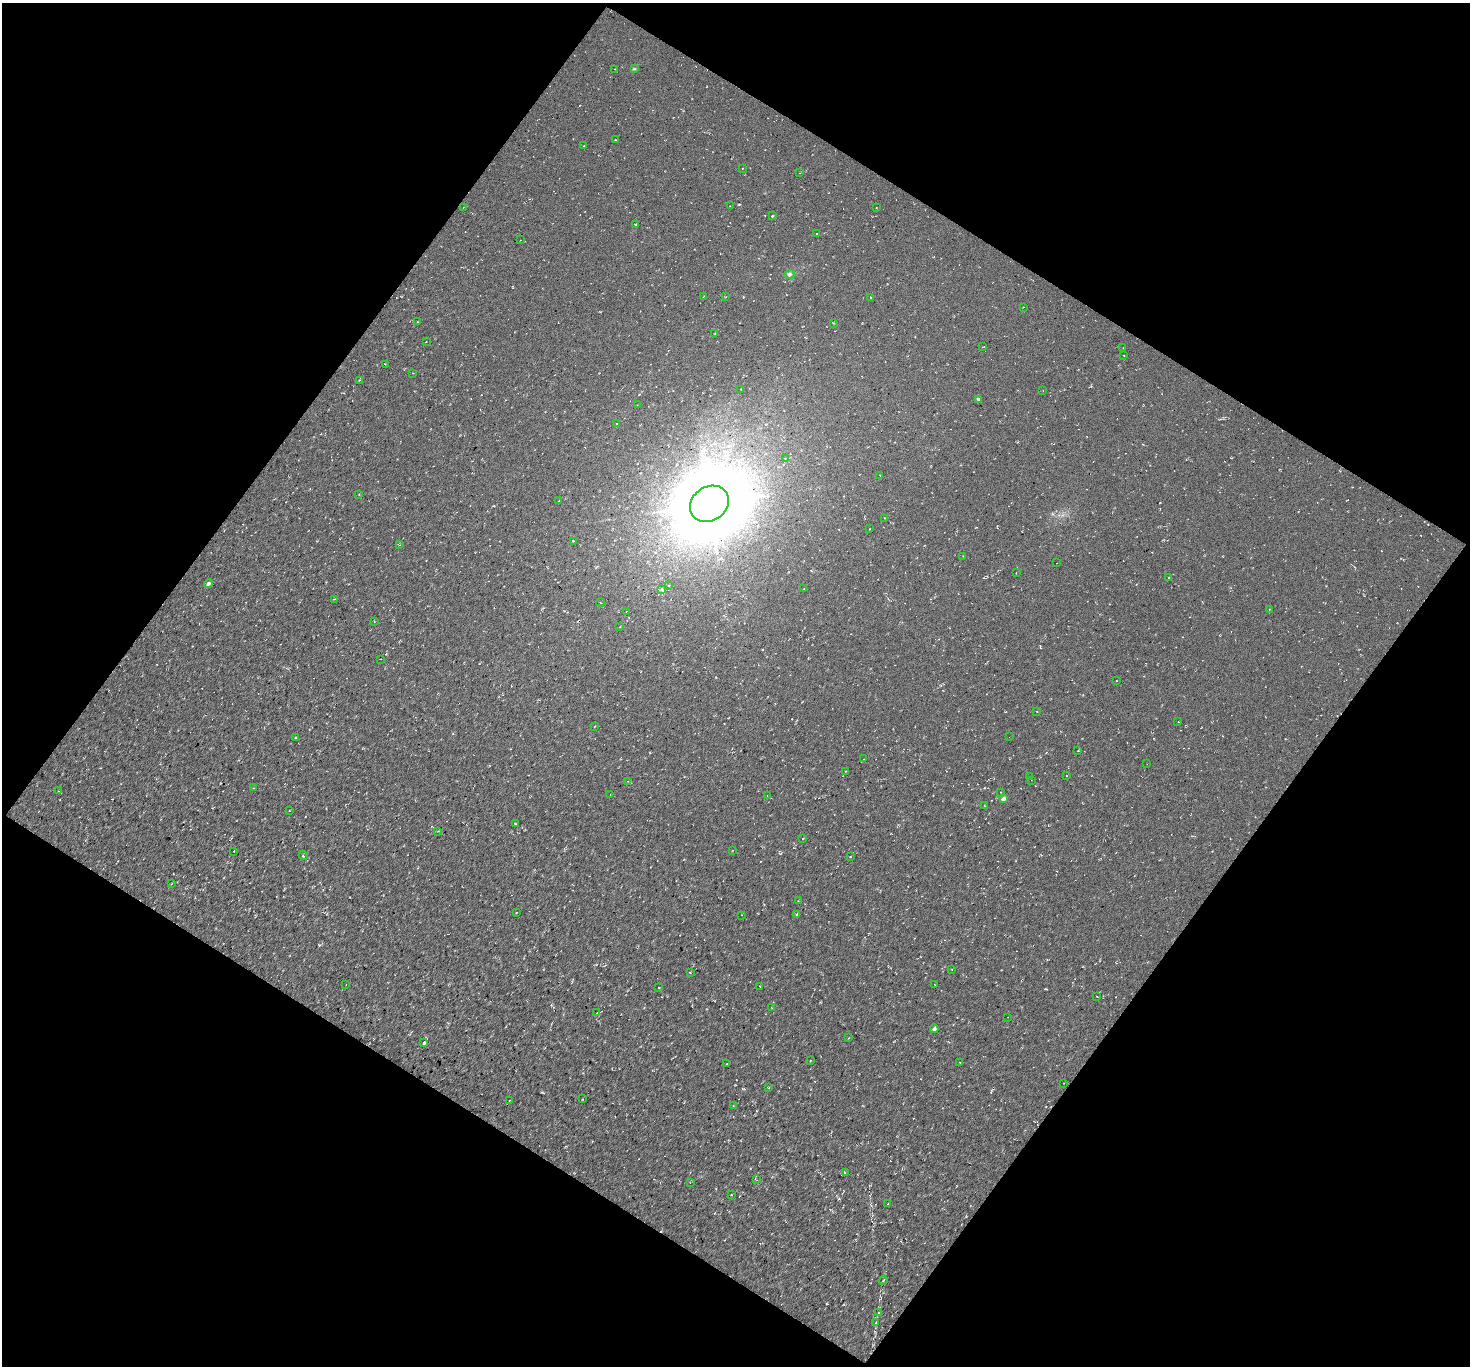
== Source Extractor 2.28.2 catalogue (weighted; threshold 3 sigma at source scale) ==
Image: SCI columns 103-3038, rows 105-2831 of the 3086 x 3104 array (HDU 1 of 3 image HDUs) = the unmasked area's bounding box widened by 8 px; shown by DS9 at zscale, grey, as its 2 x 2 block average (DS9 zoom 1 of the averaged frame): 1 PNG px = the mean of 2 x 2 image px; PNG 1472 x 1368 px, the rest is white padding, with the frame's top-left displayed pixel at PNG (2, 3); every listed detection drawn as its Kron ellipse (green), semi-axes under 4 PNG px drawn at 4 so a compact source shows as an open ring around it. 49% of this frame is shown black and not used: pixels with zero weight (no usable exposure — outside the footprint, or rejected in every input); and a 3 px margin inside the footprint's outer edge (the drizzle kernel's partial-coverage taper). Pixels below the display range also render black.
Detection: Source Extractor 2.28.2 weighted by HDU 2 'WHT'. Background 0.00253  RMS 0.0088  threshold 0.0398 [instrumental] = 3 sigma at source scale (4.5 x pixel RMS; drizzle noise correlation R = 1.50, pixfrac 1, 0.0396/0.0396 arcsec/px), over >= 5 px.
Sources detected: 166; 46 cosmic-ray / hot-pixel residue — neither listed nor drawn; the other 120 listed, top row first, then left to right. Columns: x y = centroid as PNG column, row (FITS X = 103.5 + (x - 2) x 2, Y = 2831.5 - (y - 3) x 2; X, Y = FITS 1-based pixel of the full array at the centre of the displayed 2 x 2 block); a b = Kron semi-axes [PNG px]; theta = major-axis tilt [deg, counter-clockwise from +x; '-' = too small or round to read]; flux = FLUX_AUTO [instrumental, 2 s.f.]
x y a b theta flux
615 69 2 2 - 0.8
634 69 3 3 - 2
616 140 2 2 - 1.7
584 146 3 2 - 0.98
743 168 2 2 - 0.88
800 173 2 2 - 0.6
730 206 2 2 - 0.79
463 207 2 2 - 0.58
876 207 2 2 - 0.69
772 216 3 2 - 2.3
635 224 3 2 - 1.9
816 233 2 2 - 1
520 240 2 2 - 0.65
789 274 5 4 - 5.1
704 297 3 2 - 0.99
726 297 2 2 - 0.8
871 297 2 2 - 1
1023 307 2 2 - 1.1
417 321 3 2 - 0.72
833 323 3 2 - 1.1
715 333 2 2 - 0.68
426 341 4 2 - 0.69
982 347 2 2 - 0.9
1123 348 2 2 - 0.62
1124 355 2 2 - 1.2
385 364 3 2 - 0.96
413 373 2 2 - 0.77
359 380 4 2 - 1.1
740 389 3 2 - 0.89
1043 391 2 2 - 0.59
978 399 4 3 - 3.7
637 405 2 2 - 0.65
616 424 2 2 - 1.7
785 458 2 2 - 0.84
880 475 3 2 - 0.87
359 494 3 2 - 0.92
559 501 2 2 - 1.1
709 504 20 17 34 12000
884 518 3 2 - 1.4
869 529 2 2 - 0.77
573 541 3 2 - 1.2
399 545 2 2 - 0.83
963 556 2 2 - 0.72
1057 563 2 2 - 0.56
1016 573 2 2 - 0.99
1169 578 3 3 - 2.1
208 583 4 3 - 5.4
668 585 2 2 - 0.78
662 589 3 2 - 11
804 589 2 2 - 0.69
334 599 3 2 - 0.9
600 603 4 2 - 1.2
1269 609 2 2 - 0.7
626 612 4 2 - 0.97
374 622 2 2 - 1
620 627 3 2 - 0.95
380 659 2 2 - 1.1
1117 681 2 2 - 0.77
1037 712 2 2 - 0.67
1178 722 2 2 - 0.86
595 726 3 2 - 1
296 737 2 2 - 2
1009 737 2 2 - 0.69
1078 751 2 2 - 0.78
864 759 2 2 - 0.73
1147 764 2 2 - 0.62
845 771 2 2 - 0.85
1066 776 2 2 - 0.83
1030 777 2 2 - 0.7
1031 780 2 2 - 0.63
628 781 2 2 - 0.73
254 788 4 2 - 1.3
58 791 2 2 - 0.92
1001 792 2 2 - 1
610 794 2 2 - 0.64
767 796 2 2 - 2.2
1003 799 3 2 - 21
985 806 2 2 - 1
289 811 2 2 - 0.79
515 824 2 2 - 1
438 831 2 2 - 0.91
803 839 2 2 - 2.4
732 850 2 2 - 0.66
234 851 2 2 - 1
303 856 5 2 - 2.6
850 857 2 2 - 1.2
172 883 3 2 - 1
798 901 2 2 - 0.67
516 913 2 2 - 0.99
796 914 2 2 - 1.9
742 915 2 2 - 0.75
952 969 2 2 - 0.68
690 973 3 2 - 1.1
934 984 2 2 - 0.63
346 985 2 2 - 0.59
760 986 2 2 - 0.85
659 987 2 2 - 1.5
1097 997 2 2 - 0.82
772 1008 2 2 - 0.73
597 1013 3 2 - 1
1008 1017 2 2 - 0.61
934 1029 4 3 - 6.5
849 1038 3 2 - 1.1
424 1043 3 3 - 3.3
810 1061 2 2 - 1.2
960 1062 2 2 - 1.1
727 1063 2 2 - 0.96
1064 1083 2 2 - 0.52
769 1088 2 2 - 1
583 1099 3 2 - 0.86
510 1100 2 2 - 1.4
733 1106 3 2 - 0.83
845 1172 2 2 - 1.3
757 1180 2 2 - 0.68
690 1183 2 2 - 0.74
731 1195 2 2 - 1.1
888 1204 2 2 - 1
884 1280 5 2 - 1.4
878 1313 2 2 - 1.4
876 1323 3 2 - 1.5
Diffuse or blended objects may show on this block-average render without a row.